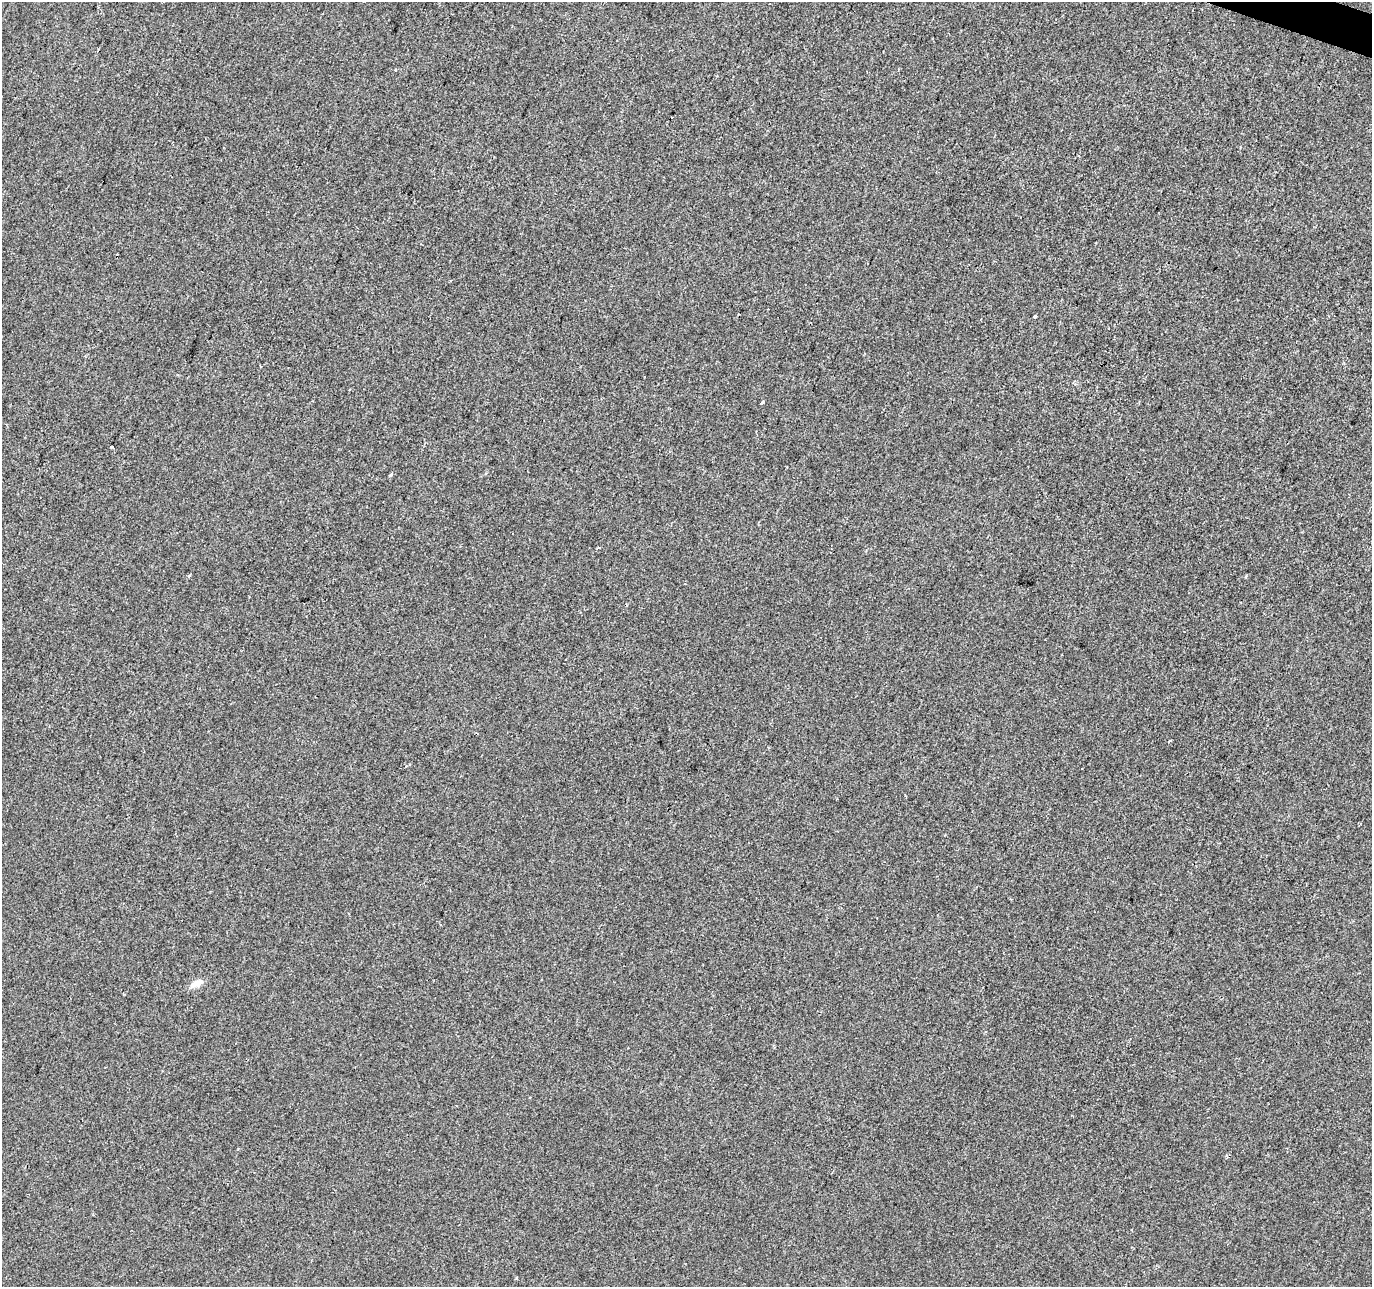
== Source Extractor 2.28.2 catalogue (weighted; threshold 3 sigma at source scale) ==
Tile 10 of 4 x 4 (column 2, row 3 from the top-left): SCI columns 1377-2746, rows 1563-2847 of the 5486 x 5628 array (HDU 1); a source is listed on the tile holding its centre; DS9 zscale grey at full resolution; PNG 1374 x 1289 px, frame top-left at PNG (2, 2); no overlay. Shown black and unused: <1% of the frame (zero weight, under 2 of 3 exposures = <1% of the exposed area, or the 3 px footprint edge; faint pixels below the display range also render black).
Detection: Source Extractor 2.28.2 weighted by HDU 2 'WHT'; one run over the whole footprint, this tile lists its part. Background 0.00144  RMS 0.0047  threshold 0.0211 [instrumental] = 3 sigma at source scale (4.5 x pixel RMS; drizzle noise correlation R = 1.50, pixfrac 1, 0.0396/0.0396 arcsec/px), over >= 5 px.
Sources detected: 13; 1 cosmic-ray / hot-pixel residue — not listed; the other 12 listed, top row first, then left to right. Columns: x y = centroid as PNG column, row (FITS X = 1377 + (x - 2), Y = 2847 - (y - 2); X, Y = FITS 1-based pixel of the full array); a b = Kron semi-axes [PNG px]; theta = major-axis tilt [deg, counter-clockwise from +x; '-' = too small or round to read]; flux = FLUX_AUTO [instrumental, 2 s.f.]
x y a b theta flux
395 70 3 3 - 0.66
450 281 3 2 - 0.41
1035 316 3 3 - 0.9
762 402 3 3 - 3.9
112 447 3 2 - 0.61
390 475 5 3 - 0.78
599 548 5 2 - 0.56
189 576 5 3 - 0.54
1246 577 4 3 - 0.47
1169 741 4 2 - 0.47
440 924 3 2 - 0.87
196 983 16 7 27 4.1
Unlisted compact peaks at least as high as the median listed source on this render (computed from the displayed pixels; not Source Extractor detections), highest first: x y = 516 1278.